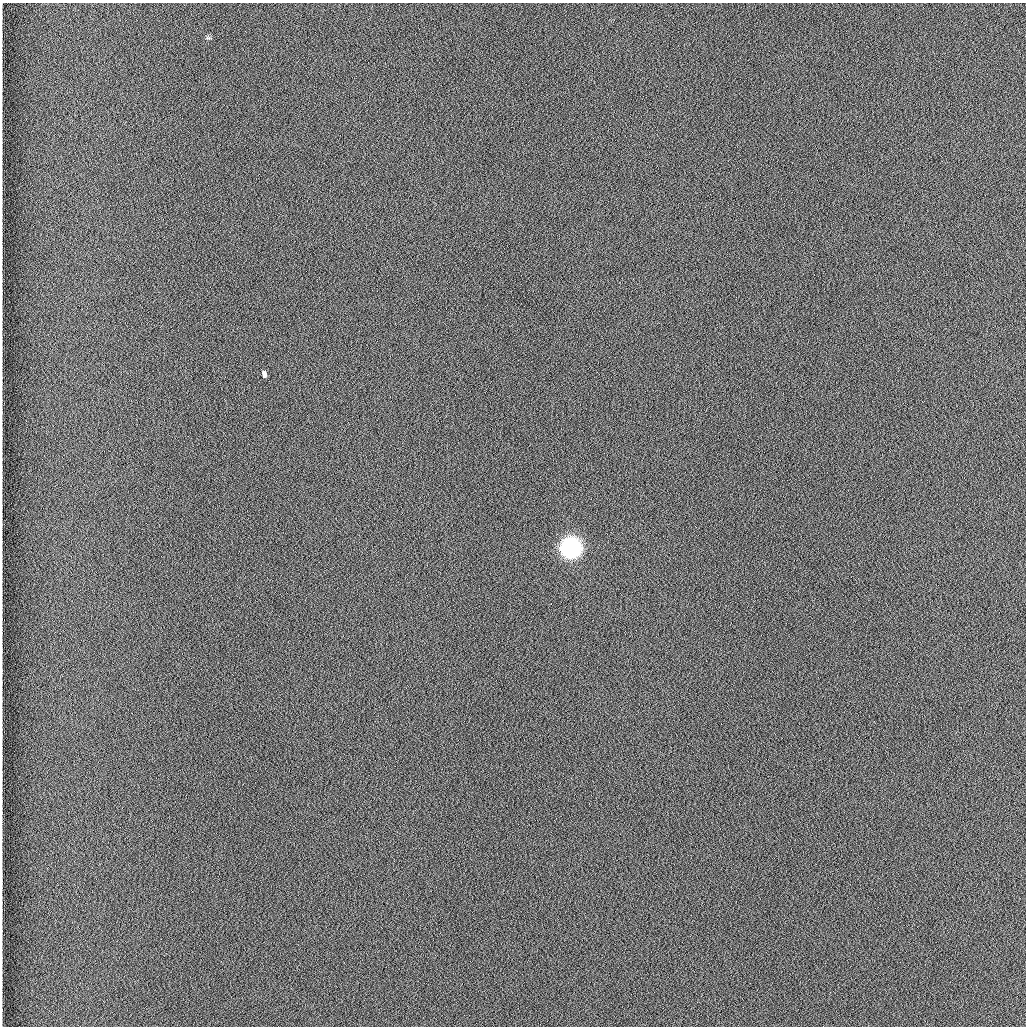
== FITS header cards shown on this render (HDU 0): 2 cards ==
NAXIS1  =                 1024 /fastest changing axis
NAXIS2  =                 1024 /next to fastest changing axis

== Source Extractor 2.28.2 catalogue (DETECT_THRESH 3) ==
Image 1024 x 1024 px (HDU 0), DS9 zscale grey, 1 PNG px = 1 image px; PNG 1028 x 1028 px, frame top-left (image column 1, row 1024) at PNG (2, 3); no overlay
Background 1260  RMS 5.9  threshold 17.6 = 3 sigma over >= 5 px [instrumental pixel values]
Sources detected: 3; all 3 listed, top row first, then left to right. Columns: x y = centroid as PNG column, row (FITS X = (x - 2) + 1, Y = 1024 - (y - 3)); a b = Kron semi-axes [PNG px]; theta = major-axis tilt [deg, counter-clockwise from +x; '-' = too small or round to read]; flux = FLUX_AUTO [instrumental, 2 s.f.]
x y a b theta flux
209 38 7 5 -11 570
264 374 6 3 -76 11000
570 547 10 9 - 190000